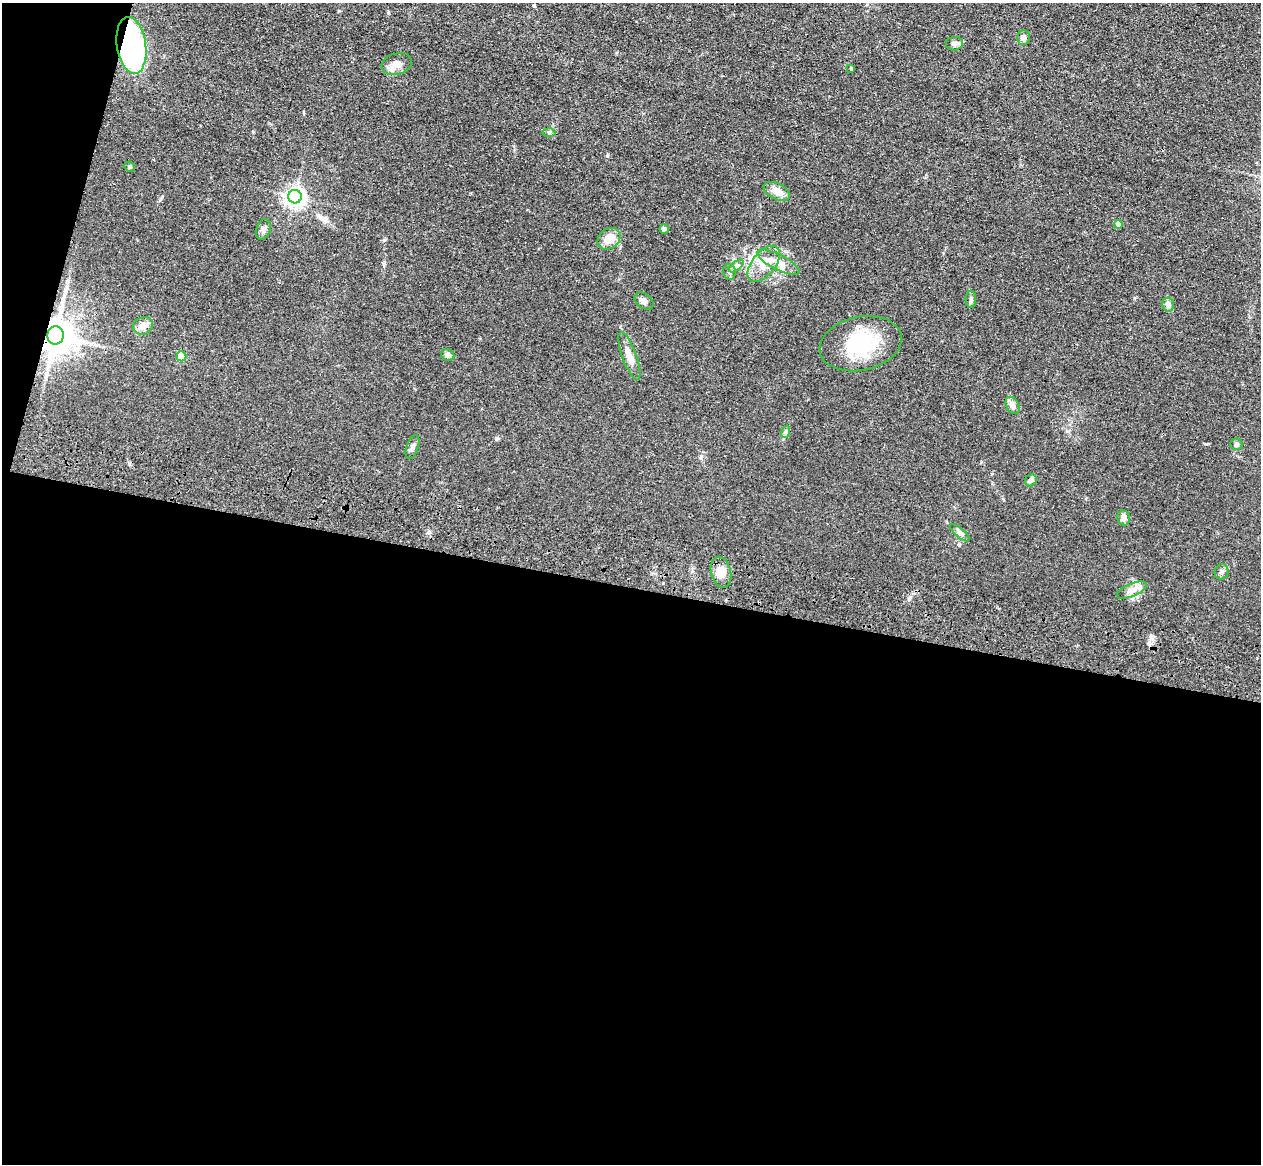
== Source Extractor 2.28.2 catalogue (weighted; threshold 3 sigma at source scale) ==
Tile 13 of 4 x 4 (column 1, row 4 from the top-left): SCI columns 37-1295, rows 362-1523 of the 5109 x 5248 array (HDU 1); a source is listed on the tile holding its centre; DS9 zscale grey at full resolution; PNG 1263 x 1166 px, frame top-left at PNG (2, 3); each listed source drawn as its Kron ellipse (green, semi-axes under 4 px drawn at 4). Shown black and unused: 52% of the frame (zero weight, under 3 of 4 exposures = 6% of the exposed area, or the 3 px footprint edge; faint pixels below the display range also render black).
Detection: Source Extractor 2.28.2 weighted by HDU 2 'WHT'; one run over the whole footprint, this tile lists its part. Background 0.0611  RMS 0.0075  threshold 0.0338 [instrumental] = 3 sigma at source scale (4.5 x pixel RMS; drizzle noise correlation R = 1.50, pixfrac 1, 0.05/0.05 arcsec/px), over >= 5 px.
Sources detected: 37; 1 long thin detection or spike segment (spike, bleed or trail) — neither listed nor drawn; the other 36 listed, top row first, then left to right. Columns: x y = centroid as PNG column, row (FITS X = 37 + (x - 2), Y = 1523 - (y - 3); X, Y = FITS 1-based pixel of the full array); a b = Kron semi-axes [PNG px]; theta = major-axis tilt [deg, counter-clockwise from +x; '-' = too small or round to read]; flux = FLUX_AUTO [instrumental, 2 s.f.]
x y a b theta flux
1023 38 7 6 - 2.6
954 44 8 7 - 2.7
131 45 28 14 -82 140
397 64 15 10 15 6
851 68 4 4 - 0.62
549 133 6 4 -1 1.1
130 167 5 5 - 1.1
777 191 14 8 -25 7
295 197 7 6 - 350
1118 224 4 4 - 6.2
263 229 10 7 71 2.5
664 229 5 4 - 2.7
609 239 12 9 37 8.4
778 262 24 7 -27 7.7
764 264 21 11 51 12
736 266 9 4 37 2
729 272 8 6 -79 2.2
971 299 8 5 88 1.6
644 301 11 7 -37 3.3
1168 305 7 6 - 4.2
143 326 10 8 23 5.3
55 335 9 8 - 1700
861 344 42 27 12 46
448 355 7 5 -26 3
181 356 5 5 - 23
629 356 25 7 -70 7.7
1013 405 9 6 -63 4.3
785 432 6 4 71 1.1
1236 444 6 6 - 1.6
412 447 12 6 71 2.5
1031 480 6 5 - 2.6
1124 518 7 6 - 4.1
960 533 12 4 -40 2
721 572 15 10 -77 7.6
1221 572 7 7 - 2
1132 590 16 6 23 4.6
Overlapping masked pixels (flux is a lower limit): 2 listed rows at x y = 131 45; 55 335
Unlisted compact peaks at least as high as the median listed source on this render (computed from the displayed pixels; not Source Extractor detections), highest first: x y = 607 156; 384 240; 1206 444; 497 438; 701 457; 1151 636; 388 13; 162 197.